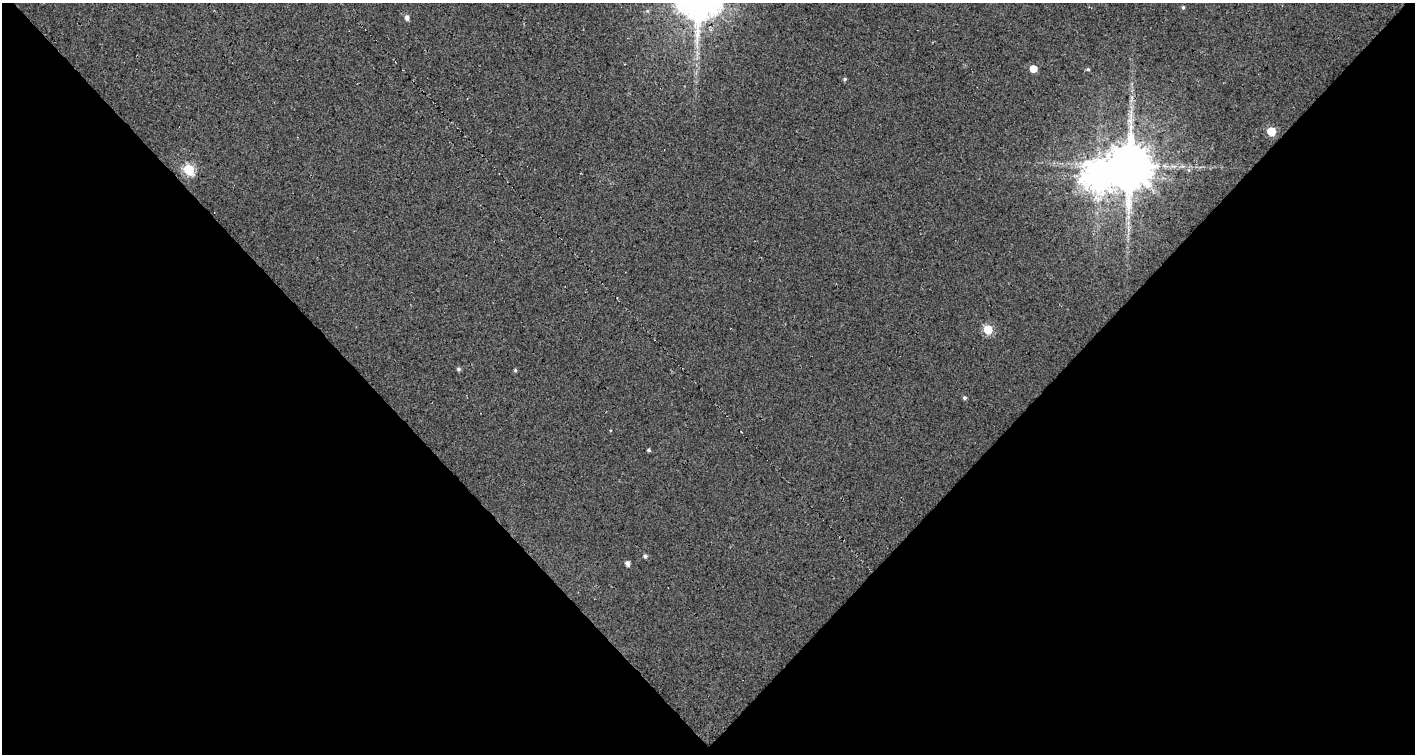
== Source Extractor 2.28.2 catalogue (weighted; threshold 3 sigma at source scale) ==
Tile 2 of 1 x 2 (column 1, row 2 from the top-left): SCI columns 48-1460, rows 1-752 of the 1503 x 1505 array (HDU 1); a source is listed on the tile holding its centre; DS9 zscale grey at full resolution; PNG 1417 x 756 px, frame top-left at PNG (2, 3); no overlay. Shown black and unused: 51% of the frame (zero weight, under 3 of 5 exposures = <1% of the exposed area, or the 3 px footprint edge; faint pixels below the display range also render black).
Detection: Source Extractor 2.28.2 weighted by HDU 2 'WHT'; one run over the whole footprint, this tile lists its part. Background 0.0124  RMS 0.022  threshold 0.0986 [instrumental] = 3 sigma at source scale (4.5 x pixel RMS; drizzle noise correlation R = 1.50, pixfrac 1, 0.0396/0.0396 arcsec/px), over >= 5 px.
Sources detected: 17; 1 inside a brighter object's white glare — not listed; the other 16 listed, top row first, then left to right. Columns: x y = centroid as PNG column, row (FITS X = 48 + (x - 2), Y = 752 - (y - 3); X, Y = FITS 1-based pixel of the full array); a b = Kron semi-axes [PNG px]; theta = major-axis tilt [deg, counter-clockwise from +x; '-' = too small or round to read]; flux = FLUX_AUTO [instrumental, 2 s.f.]
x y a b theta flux
1183 7 5 4 - 3.1
407 18 5 5 - 8.9
1033 69 5 5 - 34
1088 69 5 4 - 3.2
845 79 5 3 - 3.4
1271 131 5 5 - 88
1130 165 15 12 -82 8300
189 170 6 5 - 190
1128 217 6 6 - 6.1
988 330 6 5 - 90
458 369 5 4 - 4.4
515 370 5 4 - 2.9
964 398 4 4 - 4.3
649 450 4 3 - 3.7
645 556 5 4 - 5.3
627 563 5 4 - 9.6